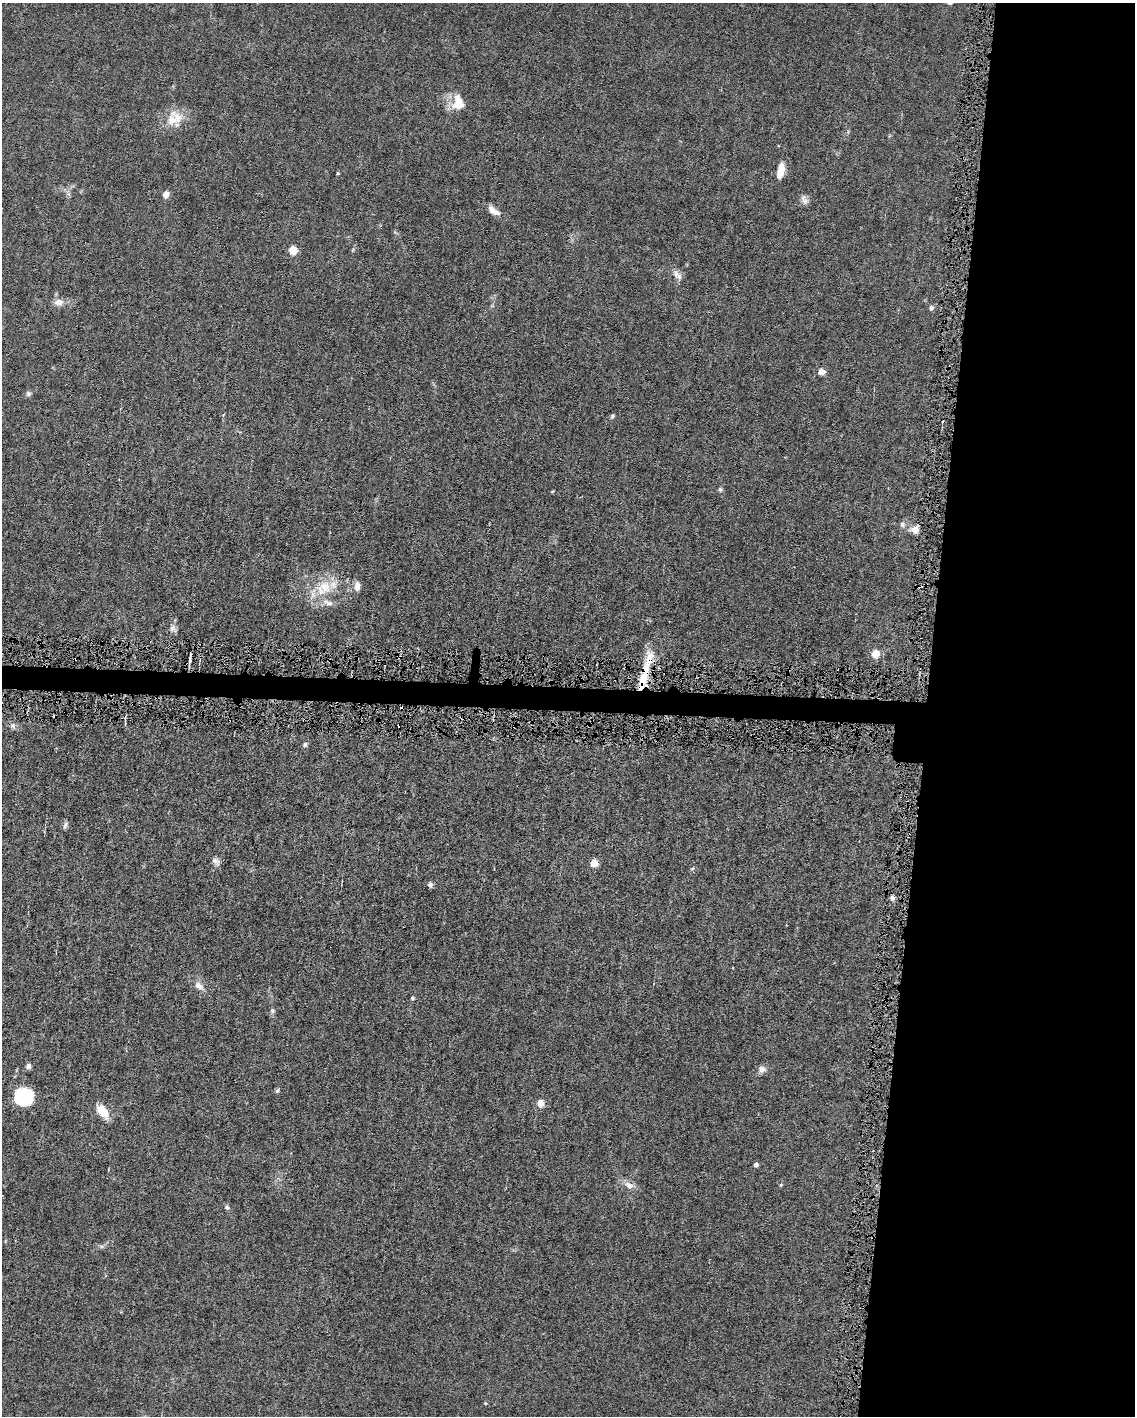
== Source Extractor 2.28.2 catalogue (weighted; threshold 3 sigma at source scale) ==
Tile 8 of 4 x 3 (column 4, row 2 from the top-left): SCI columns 3400-4532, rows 1521-2934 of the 4532 x 4563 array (HDU 1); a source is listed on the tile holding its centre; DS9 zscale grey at full resolution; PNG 1137 x 1418 px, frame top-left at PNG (2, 3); no overlay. Shown black and unused: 20% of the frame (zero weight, under 4 of 8 exposures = <1% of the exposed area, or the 3 px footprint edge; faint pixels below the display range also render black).
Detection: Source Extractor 2.28.2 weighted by HDU 2 'WHT'; one run over the whole footprint, this tile lists its part. Background 0.0155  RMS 0.0022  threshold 0.00912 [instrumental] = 3 sigma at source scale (4.09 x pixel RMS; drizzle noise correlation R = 1.36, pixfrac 0.8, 0.05/0.05 arcsec/px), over >= 5 px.
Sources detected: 57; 4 cosmic-ray / hot-pixel residue — not listed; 5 inside a brighter listed object's ellipse — not listed separately; the other 48 listed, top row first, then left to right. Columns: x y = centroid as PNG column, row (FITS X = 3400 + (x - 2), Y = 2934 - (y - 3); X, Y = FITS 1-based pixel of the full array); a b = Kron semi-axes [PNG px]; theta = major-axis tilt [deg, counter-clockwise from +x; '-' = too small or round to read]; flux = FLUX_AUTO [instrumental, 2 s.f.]
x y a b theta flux
458 100 27 13 60 3.1
174 118 24 21 33 4.5
781 171 15 6 77 3.5
338 173 4 3 - 0.23
166 194 7 6 - 1.3
804 199 14 7 -64 0.91
493 211 17 8 -36 1.8
293 250 5 5 - 7.9
677 275 15 8 -42 1.3
58 302 13 9 2 1.5
931 308 7 6 - 0.52
821 372 6 5 - 1.9
28 393 7 7 - 0.5
223 415 4 3 - 0.22
612 416 6 5 - 0.35
720 490 6 5 - 0.39
902 524 8 7 - 0.63
915 529 11 9 17 1.6
357 586 13 7 83 1.3
920 586 6 3 6 0.44
325 587 20 18 -60 5.5
172 628 11 8 66 0.92
875 654 5 5 - 5
190 656 11 3 87 1
646 669 21 9 81 3.7
13 726 9 7 -63 0.72
305 744 6 5 - 0.45
65 825 11 5 69 0.58
215 861 12 7 -43 0.97
594 863 5 5 - 5.6
692 869 6 4 19 0.27
430 885 7 6 - 0.59
892 898 6 5 - 0.65
199 986 15 9 -38 1.6
412 998 6 4 -90 0.28
272 1011 7 6 - 0.4
28 1066 7 6 - 0.69
762 1069 10 9 - 1
277 1091 7 4 61 0.36
23 1096 18 17 - 10
540 1103 10 9 - 1.5
102 1111 14 8 -49 4.4
756 1165 4 4 - 0.79
629 1185 16 9 -23 1.6
781 1185 4 4 - 0.27
227 1207 7 6 - 0.43
102 1246 7 4 18 0.43
485 1403 5 4 - 0.2
Overlapping masked pixels (flux is a lower limit): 2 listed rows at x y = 920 586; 646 669